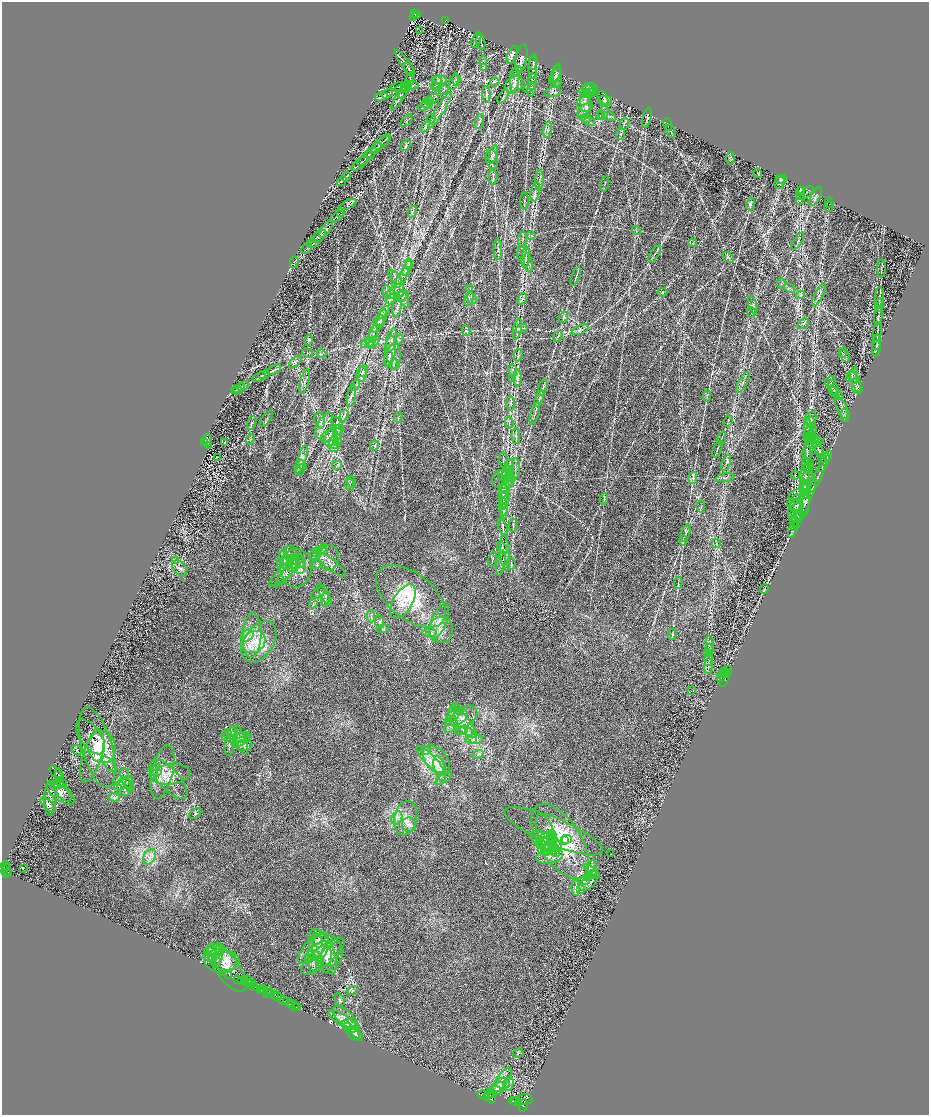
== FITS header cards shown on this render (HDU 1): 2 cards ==
NAXIS1  =                 1854
NAXIS2  =                 2225

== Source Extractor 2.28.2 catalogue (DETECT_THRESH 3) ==
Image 1854 x 2225 px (HDU 1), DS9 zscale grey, zoomed out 1/2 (1 PNG px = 2 x 2 image px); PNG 931 x 1117 px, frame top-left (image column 2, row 2225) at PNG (2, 2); each listed source drawn as its Kron ellipse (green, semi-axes under 4 px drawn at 4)
Background 0.543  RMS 0.024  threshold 0.0731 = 3 sigma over >= 5 px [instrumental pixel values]
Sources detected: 874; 58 cannot appear on this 1/2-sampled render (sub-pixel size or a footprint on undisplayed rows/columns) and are neither listed nor drawn; of the other 816, the 500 brightest by FLUX_AUTO listed and drawn (316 fainter detections omitted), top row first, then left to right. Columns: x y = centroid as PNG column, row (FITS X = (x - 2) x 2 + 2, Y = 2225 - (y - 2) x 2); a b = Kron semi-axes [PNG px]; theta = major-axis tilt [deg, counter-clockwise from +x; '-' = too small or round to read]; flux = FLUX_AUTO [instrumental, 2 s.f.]
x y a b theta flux
414 14 2 1 - 22
416 15 2 1 - 9.8
413 16 2 1 - 8.4
446 20 3 3 - 64
420 31 2 2 - 40
476 40 8 2 68 5.3
481 42 8 2 -83 6.7
512 55 9 3 68 11
521 59 15 5 78 28
483 61 4 3 - 5.5
533 62 8 3 81 7.2
405 63 15 2 -52 12
483 67 4 3 - 4.5
533 68 11 3 -90 12
409 69 8 2 -63 5.3
516 72 6 3 42 7
556 73 9 3 69 7.6
557 76 11 4 -90 16
555 77 8 4 60 12
456 79 6 3 -85 7.5
515 79 13 3 82 21
439 80 7 3 -2 8.8
409 81 9 1 72 8.6
437 82 6 3 64 5.8
454 82 8 3 71 10
495 82 4 2 - 5.7
532 82 8 4 83 13
514 84 10 8 46 28
412 85 6 3 -1 8
399 87 9 2 2 5.9
406 87 4 3 - 6.6
436 87 5 4 - 6.2
529 88 6 3 30 7.6
590 88 8 5 -1 8.5
401 89 7 3 13 5.2
532 89 7 2 81 7
405 90 10 2 57 7.8
444 90 5 3 - 5.2
588 91 9 5 2 12
552 92 8 5 8 13
588 93 8 3 3 7.4
387 94 5 3 - 5
486 94 8 3 -89 8.6
401 95 16 2 58 15
503 96 8 3 57 7.5
381 97 6 3 16 8.5
585 98 8 3 60 12
605 98 9 5 -45 17
433 99 7 2 32 5.9
604 100 5 4 - 5.7
429 101 4 3 - 6.2
427 104 5 5 - 7.1
585 104 8 7 - 24
424 106 7 2 29 6.1
440 110 20 3 58 26
584 111 9 5 50 20
603 113 7 4 70 16
600 116 4 4 - 7
609 116 7 2 -16 8.3
586 118 5 4 - 11
647 118 10 2 77 9.9
431 119 4 3 - 4.6
407 121 7 2 46 6
479 121 8 4 77 9.8
590 122 5 4 - 8.1
624 124 6 2 77 5.8
668 124 6 3 -71 7.2
425 127 6 2 55 4.9
548 129 8 2 82 8.4
671 131 7 2 -67 6.3
621 134 6 3 71 7.6
385 140 7 2 44 5.9
380 144 12 2 41 9.8
406 145 6 4 47 7.5
376 148 7 2 44 6
371 152 6 2 52 4.9
493 154 9 3 74 9.5
367 157 12 2 44 10
730 158 6 3 82 6.8
492 159 10 6 -80 18
360 164 10 2 41 6.4
758 173 5 3 - 4.4
346 177 5 2 - 5.3
493 177 7 3 -87 9.2
781 179 6 4 1 7.8
539 180 10 2 87 8.1
342 181 5 2 - 5
780 183 6 5 - 10
605 184 8 2 74 4.9
801 191 4 2 - 4.5
535 192 10 3 79 14
800 193 6 3 -79 8.5
806 193 9 2 42 7.1
815 197 10 3 62 12
800 200 5 3 - 4.7
524 201 8 1 90 4.9
829 203 5 3 - 4.5
348 204 9 3 21 6.9
751 204 6 3 79 11
829 207 5 3 - 4.9
341 212 4 3 - 4.4
412 212 6 4 70 7.1
337 216 7 3 31 6.3
326 229 10 4 56 11
636 230 5 3 - 4.8
319 236 8 5 44 13
531 236 4 3 - 5.7
522 240 8 2 85 6.4
798 241 9 2 58 6.9
693 243 4 2 - 4.5
312 244 6 3 -2 4.5
307 248 6 2 46 5
498 250 10 3 -90 13
522 253 8 3 76 10
654 254 10 2 57 7.2
728 257 7 3 -41 7.7
526 258 10 2 85 12
294 262 6 3 77 6.4
409 263 5 4 - 6.9
528 263 10 3 -77 13
407 268 8 2 72 11
881 268 9 2 88 6.4
576 276 10 2 68 5.7
395 278 9 4 -48 15
402 278 11 3 61 21
398 284 13 5 -73 29
781 284 5 3 - 4.7
790 288 6 2 -29 4.9
470 289 4 3 - 4.7
387 292 6 2 -87 6.9
662 292 5 3 - 5
391 294 4 3 - 9.3
801 295 4 3 - 5.4
819 295 12 3 63 16
402 296 7 5 38 15
880 297 10 2 88 8.8
472 298 6 1 -59 4.7
391 299 6 2 48 6.9
469 299 8 2 75 7.4
522 299 6 2 66 6.3
404 300 9 4 -68 13
753 305 9 4 -71 11
879 305 7 2 86 5.2
397 308 10 3 83 13
385 311 5 3 - 7.4
751 312 5 4 - 6.7
878 316 8 2 81 8.4
564 317 5 2 - 4.8
381 318 9 3 68 13
379 322 5 4 - 8.9
803 324 6 4 42 8.6
378 325 9 3 52 11
517 329 10 4 78 17
522 329 6 2 19 4.7
580 330 9 3 24 12
466 331 5 3 - 6.2
877 332 10 2 82 7.2
374 334 9 3 80 9.4
558 336 5 3 - 5.8
309 340 5 3 - 8
392 340 12 5 79 22
399 340 6 3 56 7.4
374 342 7 3 46 4.8
876 342 8 2 79 4.6
370 343 6 4 -68 9.1
367 344 6 3 18 8.9
876 349 8 2 83 7.1
393 352 17 7 -81 40
308 353 5 4 - 6.6
843 353 3 3 - 4.7
322 354 5 3 - 4.9
518 355 6 3 78 6.1
845 355 8 2 -68 5.8
390 356 11 5 72 23
389 358 7 4 86 10
295 362 8 4 47 10
394 364 6 2 -85 7
274 370 7 2 28 6.5
513 370 6 3 -77 9
363 371 6 4 64 9.1
361 374 7 5 81 13
264 375 6 2 19 5.1
852 375 8 4 54 9.7
259 377 7 3 25 7.6
853 377 7 4 -56 13
513 378 4 2 - 5
517 378 8 3 -89 14
830 381 5 5 - 9.2
305 382 12 3 76 13
743 382 11 4 62 12
856 382 12 2 -67 10
356 385 5 2 - 5.2
243 386 6 3 36 7
543 387 9 2 73 8.3
239 388 6 2 29 5.5
834 388 8 3 -66 9.2
856 388 6 3 80 9.2
236 390 5 3 - 5.9
834 391 4 3 - 4.8
836 394 8 4 -39 10
351 396 11 3 81 14
707 396 6 2 86 5.1
539 399 8 2 69 10
511 403 7 3 -88 8.4
842 408 12 5 -68 17
535 413 11 2 73 8.8
344 415 6 3 72 7.7
845 415 7 4 -88 9.8
398 417 5 2 - 4.6
811 418 7 5 61 11
266 419 9 2 57 6.3
320 421 8 5 -80 16
728 421 5 2 - 4.6
811 422 5 4 - 8.4
252 423 7 3 70 7.7
337 423 7 4 -46 11
509 423 6 3 -85 8
324 425 14 7 62 30
808 428 9 3 -83 14
338 430 5 5 - 13
337 433 7 4 -90 15
811 434 9 4 69 11
808 435 8 2 90 5
329 436 9 5 28 17
516 436 8 3 -87 7.5
812 436 5 2 - 5.3
331 438 9 6 62 29
722 438 6 2 69 4.5
250 439 5 2 - 4.5
814 439 10 4 -19 8.4
207 440 6 3 -87 720
338 440 6 3 65 9.2
815 441 6 2 -68 6.6
225 442 2 1 - 40
204 443 2 2 - 810
333 443 6 4 -72 14
208 445 2 2 - 310
810 445 15 3 83 18
375 446 5 3 - 4.6
335 447 6 3 42 11
818 448 8 2 -57 6.1
717 449 9 2 67 5.6
819 452 6 2 -73 5.6
807 454 10 3 -90 10
828 456 5 2 - 5.7
218 457 2 2 - 44
823 459 4 3 - 5.1
301 460 15 3 73 23
503 460 8 2 -84 4.9
824 462 10 3 69 13
726 463 8 2 68 7.2
301 465 5 4 - 9
337 465 5 3 - 5.6
806 465 7 3 -77 5.5
510 467 7 2 -83 6.9
809 467 7 3 61 5.7
515 469 10 2 88 8.8
300 470 6 3 62 7.3
506 472 7 3 72 11
806 472 8 2 89 5.8
506 475 8 4 26 16
795 475 5 3 - 4.8
509 477 4 3 - 7.8
693 478 6 3 79 9.1
725 478 9 3 8 11
807 478 12 5 77 18
817 478 15 2 63 11
503 479 11 9 11 28
351 482 6 2 -77 5.9
509 482 6 2 -84 5.1
805 482 11 4 78 16
350 485 6 2 -83 5.6
805 487 6 3 63 6.9
506 488 6 3 72 12
805 490 6 3 -77 5.9
807 490 9 3 84 11
796 494 8 4 32 12
503 495 13 3 -89 19
504 498 7 5 63 13
805 498 18 5 -89 25
604 499 5 2 - 5.3
797 499 4 4 - 5.7
504 503 7 3 65 7.7
805 503 26 3 67 37
796 505 8 5 -16 12
504 507 9 4 -84 11
701 507 6 2 -80 4.9
796 508 5 3 - 6.1
504 511 7 3 -83 8.4
795 511 11 6 87 25
797 520 9 3 86 11
794 523 7 2 -87 6.5
513 525 7 2 84 5.7
503 527 9 4 -68 12
793 529 9 3 67 11
685 533 9 4 73 11
683 540 5 3 - 6.4
716 543 5 2 - 5.2
502 548 7 3 -59 8
324 550 4 3 - 4.6
320 551 8 2 44 6.8
505 553 18 5 -86 32
315 554 7 3 62 6.9
291 555 10 6 -73 25
329 558 13 9 86 36
492 559 7 3 75 5.9
283 560 11 5 82 27
175 561 4 3 - 5.3
286 562 7 6 - 24
290 562 7 6 - 23
300 563 5 4 - 11
501 563 13 3 81 13
293 564 8 6 78 27
298 564 10 7 -69 42
331 564 19 5 -39 26
511 564 6 2 90 5
316 565 5 4 - 8.5
180 568 9 6 -48 19
296 568 19 15 89 110
286 570 23 5 42 48
287 573 19 3 50 24
678 583 6 2 90 5.1
764 589 5 2 - 4.5
318 593 8 2 36 6.1
325 595 12 3 -60 12
411 596 41 22 -39 270
325 600 6 3 -87 9.1
403 602 19 9 59 68
313 604 4 3 - 6.9
371 616 6 3 89 9.1
439 621 19 7 67 47
380 622 7 3 -85 9.1
383 629 6 3 12 5.8
441 630 13 12 - 59
430 633 7 2 -3 7.8
672 634 6 3 79 6.1
252 635 22 9 87 86
247 636 7 5 33 20
253 642 13 10 34 77
259 642 23 14 57 120
710 644 8 4 -84 11
709 649 5 3 - 6
707 652 3 3 - 5.1
709 660 6 3 86 5.6
708 666 7 2 85 7.8
728 669 2 1 - 7600
723 673 5 2 - 2500
725 673 3 2 - 1500
729 673 4 2 - 820
721 677 3 2 - 920
725 678 9 3 66 3600
692 691 2 1 - 40
457 709 7 3 -41 7.4
454 714 9 5 48 20
456 717 12 7 28 36
464 717 14 9 31 42
463 723 19 7 -48 56
451 724 9 5 63 17
462 730 7 3 25 6.7
233 733 7 4 -90 16
227 734 4 2 - 4.5
471 736 9 3 -62 16
90 737 20 10 -54 22
225 737 4 3 - 4.6
238 737 11 4 15 21
243 737 8 5 12 19
474 739 9 4 0 19
241 741 15 4 -72 28
239 742 7 3 25 12
229 745 11 5 85 18
244 745 8 5 6 16
102 747 16 14 -73 160
97 748 41 15 -74 220
77 750 6 3 -54 6.6
426 751 5 4 - 9.1
478 754 5 3 - 5.4
92 756 27 9 72 50
430 760 18 5 -44 58
436 760 17 10 -50 80
110 765 10 3 -50 10
157 768 3 3 - 5.3
440 768 13 5 -74 38
155 771 7 4 -18 10
56 772 7 2 -45 5.2
162 772 27 10 77 85
124 773 4 3 - 5.3
154 774 4 3 - 5.4
170 774 20 10 6 87
59 776 7 4 -84 8.5
444 778 9 4 36 12
169 779 25 10 -48 92
55 784 5 4 - 6.1
60 784 7 4 2 10
126 784 6 4 -10 16
130 784 8 4 -83 13
119 786 5 3 - 6.1
124 787 9 7 -86 31
62 791 13 6 -51 27
60 794 16 7 -35 40
114 797 5 4 - 11
50 798 17 6 -90 24
48 805 9 4 -44 17
195 814 7 2 35 5.5
397 818 7 5 64 20
405 818 17 11 79 70
409 825 7 7 - 20
553 831 53 13 -23 210
546 835 21 8 -70 59
552 835 4 3 - 10
551 838 4 3 - 8.4
547 839 9 6 14 23
567 839 5 2 - 36
546 841 17 8 -26 47
560 841 42 21 -58 460
564 841 3 2 - 34
549 844 8 6 -72 21
544 846 9 6 89 28
548 849 7 3 74 13
554 851 6 4 -44 11
610 854 2 1 - 4.7
549 856 13 7 10 34
150 857 8 6 57 26
6 866 4 3 - 510
6 867 2 2 - 390
591 867 8 4 63 12
2 869 2 2 - 800
23 869 2 1 - 53
6 871 7 2 85 350
592 871 10 3 -41 13
9 873 3 2 - 220
592 875 5 4 - 10
587 878 4 3 - 5.1
584 881 6 3 2 7.1
588 883 11 5 32 22
576 888 8 4 -85 11
581 890 4 3 - 6
317 941 7 5 -65 21
314 948 20 9 46 68
215 950 10 6 8 27
328 950 17 14 -53 100
316 951 14 5 42 37
323 952 24 11 -66 110
219 954 11 4 85 21
314 955 7 4 -24 14
323 956 27 9 38 72
210 957 6 3 -15 9.5
214 957 11 5 -66 22
327 957 10 5 90 26
331 957 17 6 64 34
226 960 14 10 -5 66
220 961 16 11 -8 69
312 962 13 4 -84 20
227 968 29 11 -54 110
223 973 3 1 - 17
228 975 3 1 - 49
238 979 2 1 - 85
248 980 4 2 - 5.3
241 981 2 1 - 180
251 982 2 1 - 20
245 983 4 2 - 110
249 984 4 1 - 65
252 986 2 1 - 37
255 987 2 2 - 410
262 989 2 2 - 370
261 990 4 1 - 160
353 990 5 4 - 9.1
264 991 3 2 - 260
269 991 2 2 - 530
267 993 2 1 - 290
271 994 3 2 - 500
275 995 3 2 - 680
276 996 2 1 - 330
277 997 3 2 - 640
283 1000 4 2 - 270
340 1000 7 4 -72 11
287 1001 2 1 - 680
289 1003 2 2 - 700
294 1006 6 3 -44 89
296 1007 2 1 - 40
298 1008 3 1 - 45
345 1017 15 7 -40 39
343 1020 16 5 -31 40
351 1026 9 6 -21 53
352 1032 11 5 -48 24
356 1034 9 3 -51 19
518 1053 5 3 - 5.4
502 1080 14 5 56 40
503 1083 7 5 -9 22
509 1084 7 5 77 19
497 1088 8 6 34 13
489 1093 5 3 - 3600
493 1093 4 2 - 2000
484 1095 6 4 -16 8000
487 1097 2 2 - 1800
492 1098 5 2 - 3400
524 1100 8 5 4 5200
514 1101 5 2 - 2800
516 1101 5 4 - 7100
518 1103 3 2 - 1900
523 1105 6 3 81 3100
At the frame edge (FLAGS 8, measured only in part): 1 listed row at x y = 2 869
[316 fainter detections neither listed nor drawn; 58 sub-pixel or undisplayed-footprint detections neither listed nor drawn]